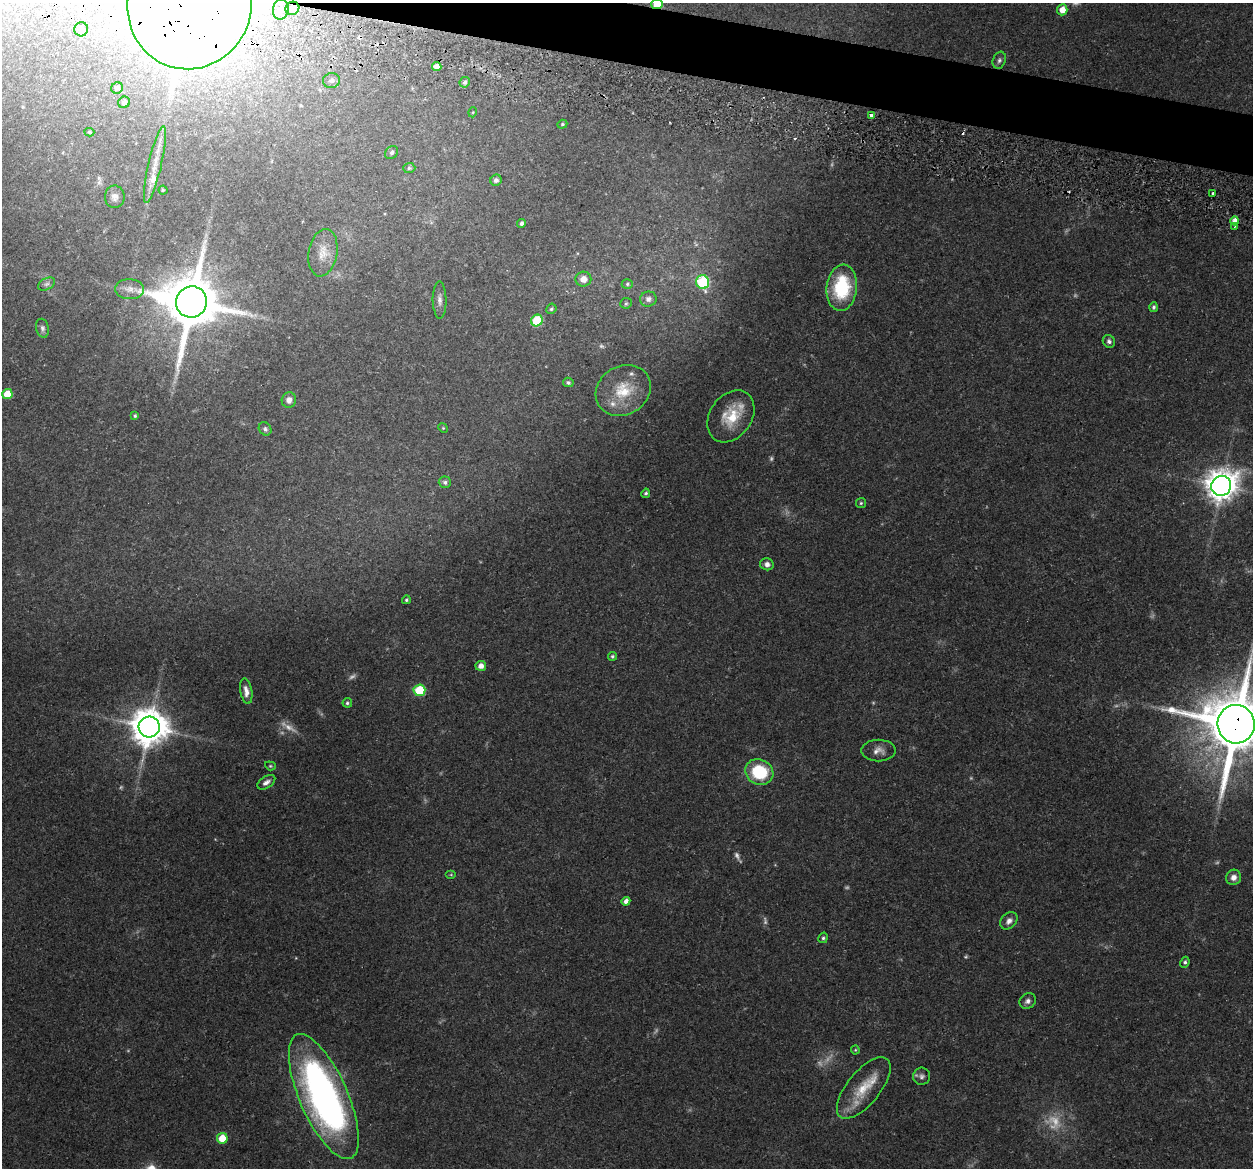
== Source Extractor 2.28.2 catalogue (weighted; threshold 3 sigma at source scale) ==
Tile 11 of 4 x 4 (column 3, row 3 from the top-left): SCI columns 2520-3770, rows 1345-2510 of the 5024 x 5087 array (HDU 1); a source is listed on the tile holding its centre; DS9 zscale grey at full resolution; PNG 1255 x 1170 px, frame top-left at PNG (2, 3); each listed source drawn as its Kron ellipse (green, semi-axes under 4 px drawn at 4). Shown black and unused: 3% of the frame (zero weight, under 3 of 5 exposures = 3% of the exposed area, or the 3 px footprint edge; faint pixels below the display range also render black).
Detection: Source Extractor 2.28.2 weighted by HDU 2 'WHT'; one run over the whole footprint, this tile lists its part. Background 0.0622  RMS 0.0056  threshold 0.0252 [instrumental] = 3 sigma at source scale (4.5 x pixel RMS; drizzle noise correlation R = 1.50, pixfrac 1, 0.05/0.05 arcsec/px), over >= 5 px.
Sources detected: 109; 21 too faint to see at this stretch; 2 inside a brighter object's white glare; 4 cosmic-ray / hot-pixel residue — neither listed nor drawn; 3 inside a brighter listed object's ellipse — not listed separately; the other 79 listed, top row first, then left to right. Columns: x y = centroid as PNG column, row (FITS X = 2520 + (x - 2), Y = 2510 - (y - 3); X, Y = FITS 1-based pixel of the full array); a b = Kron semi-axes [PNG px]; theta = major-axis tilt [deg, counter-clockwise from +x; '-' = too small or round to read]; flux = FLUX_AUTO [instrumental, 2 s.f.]
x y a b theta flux
657 4 6 5 - 11
190 5 65 62 67 1500
292 8 7 6 - 5.1
281 9 10 8 80 4.1
1062 10 5 5 - 6.4
81 29 7 7 - 2.2
999 60 9 6 69 1.6
437 67 5 4 - 3.7
331 80 8 7 - 2.1
465 82 5 5 - 1.4
117 88 6 5 - 1.4
124 102 6 5 - 2.1
473 112 5 3 - 0.47
871 116 3 3 - 7.2
562 124 5 4 - 0.76
89 132 5 3 - 0.79
392 152 7 6 - 1.4
155 164 39 6 77 9.1
409 168 6 5 - 1.2
496 180 6 5 - 1.8
163 190 4 4 - 0.67
1213 193 3 3 - 3.8
115 197 11 10 - 3.2
1235 221 4 4 - 4.6
521 223 4 4 - 1.7
1235 226 3 3 - 0.68
323 253 24 14 79 8
583 279 8 7 - 5.1
703 282 7 6 - 48
47 284 9 5 26 1.6
627 284 5 5 - 0.96
842 288 23 15 84 38
130 289 14 10 -4 4.5
648 299 8 7 - 2.6
440 300 18 7 -89 3
191 302 16 15 - 4400
626 303 6 5 - 0.87
1154 307 5 4 - 1.1
551 309 5 5 - 1.1
537 320 6 5 - 24
42 328 9 6 -78 1.7
1109 341 6 6 - 1.6
568 382 5 4 - 1.2
623 390 29 24 31 19
7 394 5 5 - 11
289 400 8 7 - 3.5
135 416 4 4 - 0.91
731 416 28 21 54 20
443 428 5 4 - 0.62
265 429 7 6 - 1.5
445 482 6 5 - 1.4
1221 486 10 9 - 910
646 493 5 4 - 1.1
861 503 5 5 - 0.88
767 564 7 6 - 2.9
406 600 4 4 - 0.84
612 656 4 4 - 1.1
481 666 5 5 - 4.1
419 690 6 6 - 29
246 691 13 6 -80 3.6
347 703 4 4 - 0.96
1236 724 19 18 - 4900
149 727 10 10 - 1500
878 750 17 11 0 4.5
270 766 5 4 - 0.74
759 772 14 12 -28 32
266 782 10 5 32 2.4
451 875 5 3 - 0.51
1234 877 8 7 - 3.3
626 901 4 4 - 2.7
1009 921 10 7 45 3.1
823 938 5 4 - 1.2
1185 962 5 4 - 1.3
1028 1001 8 7 - 2.5
855 1050 4 4 - 0.61
922 1076 8 8 - 2.1
864 1088 37 16 51 19
324 1097 67 24 -66 270
222 1138 5 5 - 11
Overlapping masked pixels (flux is a lower limit): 4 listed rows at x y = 657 4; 190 5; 292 8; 1236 724
Isophote crosses this tile's border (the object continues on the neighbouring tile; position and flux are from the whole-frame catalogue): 3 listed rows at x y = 657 4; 190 5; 1236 724